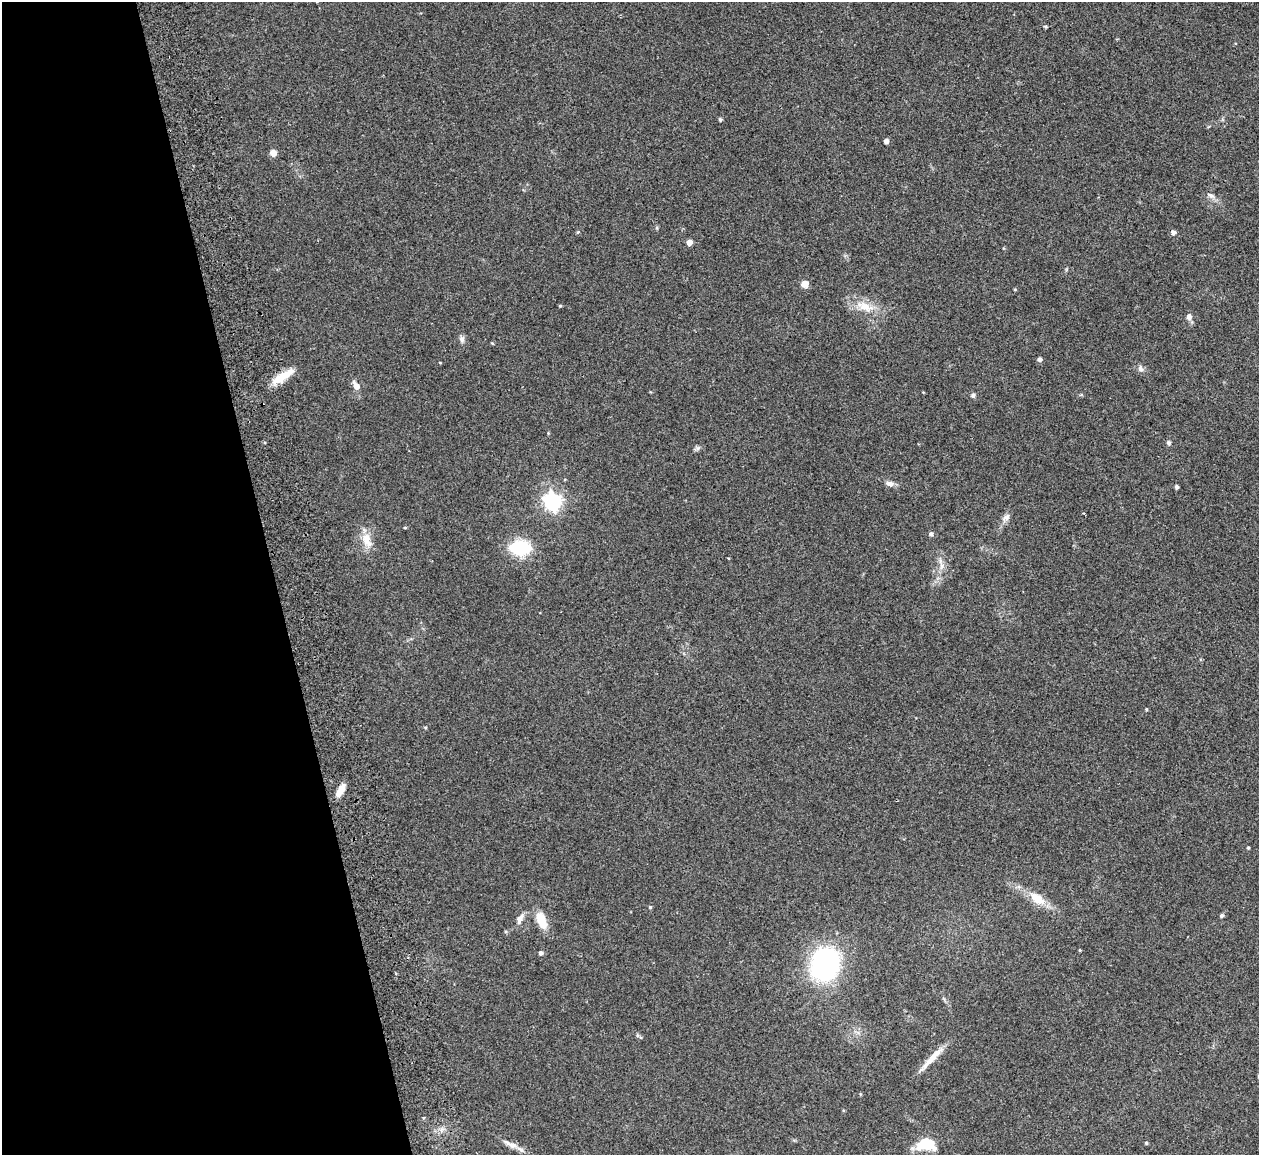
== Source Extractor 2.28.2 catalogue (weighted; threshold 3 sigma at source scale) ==
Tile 5 of 4 x 4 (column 1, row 2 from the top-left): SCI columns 1-1257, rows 2452-3604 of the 5086 x 5028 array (HDU 1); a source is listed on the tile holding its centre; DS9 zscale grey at full resolution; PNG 1261 x 1157 px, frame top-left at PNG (2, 2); no overlay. Shown black and unused: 22% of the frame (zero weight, under 2 of 3 exposures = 3% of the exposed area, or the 3 px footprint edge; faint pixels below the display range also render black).
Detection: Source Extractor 2.28.2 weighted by HDU 2 'WHT'; one run over the whole footprint, this tile lists its part. Background 0.0754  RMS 0.0089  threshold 0.0402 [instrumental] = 3 sigma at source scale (4.5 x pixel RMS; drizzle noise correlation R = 1.50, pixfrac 1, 0.05/0.05 arcsec/px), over >= 5 px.
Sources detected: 49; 1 inside a brighter listed object's ellipse — not listed separately; the other 48 listed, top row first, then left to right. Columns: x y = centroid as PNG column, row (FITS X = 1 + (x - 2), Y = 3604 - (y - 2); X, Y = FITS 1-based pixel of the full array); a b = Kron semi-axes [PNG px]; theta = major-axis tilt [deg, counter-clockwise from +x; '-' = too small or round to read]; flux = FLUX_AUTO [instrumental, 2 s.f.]
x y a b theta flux
1046 27 5 4 - 1
720 119 4 4 - 1.6
886 141 5 5 - 3.1
273 153 5 5 - 11
1211 196 12 6 -28 3.8
578 232 5 4 - 1.1
1173 232 5 5 - 3.2
689 242 5 5 - 5.2
805 284 7 7 - 7.2
1015 289 4 3 - 0.72
560 306 4 3 - 0.87
865 306 30 12 -20 18
1189 316 9 7 87 3.6
462 339 9 7 -89 3
492 343 4 3 - 0.74
1040 359 4 4 - 2.9
440 363 4 2 - 0.66
1141 369 9 7 -58 3.2
282 377 32 9 35 16
356 386 8 5 -59 7.4
973 395 6 5 - 2.1
1168 443 6 5 - 2
889 484 11 7 -16 3.9
1176 487 4 3 - 2.2
553 502 7 7 - 330
1006 518 13 7 40 4.3
405 527 4 3 - 0.81
931 534 6 5 - 1.7
367 540 22 11 -72 12
520 548 16 10 -2 65
942 566 10 7 81 4.3
1146 709 4 3 - 0.99
425 727 5 3 - 0.88
340 790 15 6 60 9.3
1248 848 4 3 - 0.87
1037 899 20 11 -33 17
650 907 4 4 - 1.1
1222 915 5 4 - 1.6
520 918 14 7 61 5.5
541 920 21 10 -68 16
1080 950 3 3 - 0.75
541 953 5 5 - 2.2
825 964 26 21 72 170
932 1058 42 6 46 13
860 1094 4 4 - 0.82
1146 1143 4 4 - 1.1
927 1144 20 12 1 26
513 1145 13 8 -9 5.3
Overlapping masked pixels (flux is a lower limit): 2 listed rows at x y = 282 377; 340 790
Unlisted compact peaks at least as high as the median listed source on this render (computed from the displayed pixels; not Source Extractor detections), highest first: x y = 698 448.